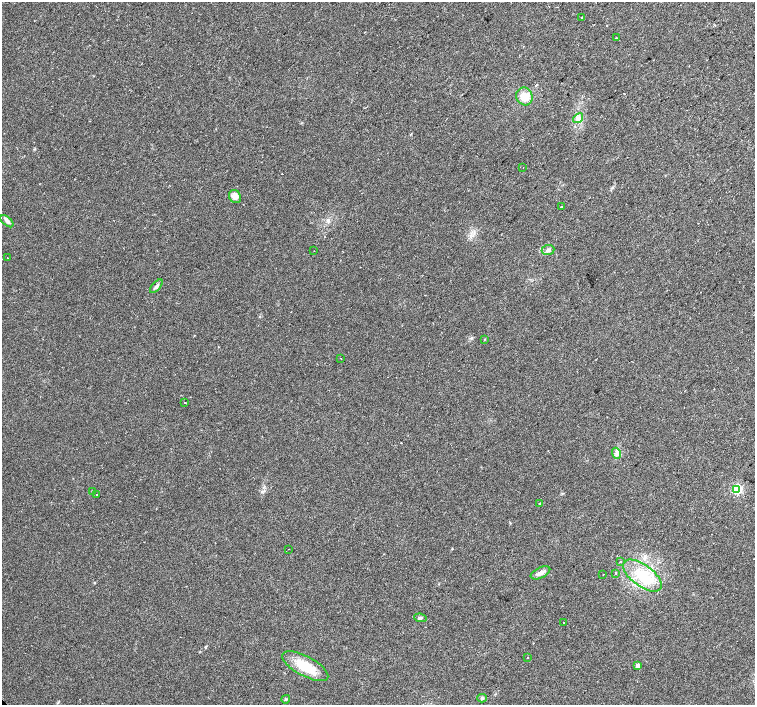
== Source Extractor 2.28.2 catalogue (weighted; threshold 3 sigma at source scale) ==
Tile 10 of 4 x 4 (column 2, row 3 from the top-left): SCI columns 1561-3065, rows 1614-3018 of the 6096 x 6087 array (HDU 1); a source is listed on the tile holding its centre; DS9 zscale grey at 2 x 2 block average (1 PNG px = mean of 2 x 2 image px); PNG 757 x 707 px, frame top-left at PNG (2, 2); each listed source drawn as its Kron ellipse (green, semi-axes under 4 px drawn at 4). Shown black and unused: <1% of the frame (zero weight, under 2 of 3 exposures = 2% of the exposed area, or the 3 px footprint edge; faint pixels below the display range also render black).
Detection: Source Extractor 2.28.2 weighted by HDU 2 'WHT'; one run over the whole footprint, this tile lists its part. Background 0.0314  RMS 0.0055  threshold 0.0248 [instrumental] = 3 sigma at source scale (4.5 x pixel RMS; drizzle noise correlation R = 1.50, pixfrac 1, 0.0396/0.0396 arcsec/px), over >= 5 px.
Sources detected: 36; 2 cosmic-ray / hot-pixel residue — neither listed nor drawn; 1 inside a brighter listed object's ellipse — not listed separately; the other 33 listed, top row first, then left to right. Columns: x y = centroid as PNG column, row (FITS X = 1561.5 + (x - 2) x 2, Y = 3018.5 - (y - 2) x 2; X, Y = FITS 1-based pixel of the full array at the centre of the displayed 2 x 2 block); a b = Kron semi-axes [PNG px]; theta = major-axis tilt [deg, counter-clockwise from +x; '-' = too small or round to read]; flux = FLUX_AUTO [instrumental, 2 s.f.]
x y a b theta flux
582 17 2 2 - 2
616 38 3 2 - 0.72
524 96 9 8 - 18
578 118 5 3 - 3.4
523 167 2 2 - 0.87
235 197 7 5 -58 7.6
561 206 2 2 - 3.1
7 221 8 4 -42 3.6
548 250 6 5 - 3.9
314 251 2 2 - 0.34
7 258 2 2 - 1.3
156 286 8 3 47 3.2
484 340 2 2 - 0.8
341 358 2 2 - 0.56
185 403 2 2 - 2.4
617 453 6 4 -68 3.6
737 489 4 3 - 130
92 491 3 2 - 0.85
97 495 2 2 - 2.8
540 504 3 2 - 1.7
288 549 2 2 - 1.3
620 561 2 2 - 0.9
540 573 10 5 26 5.6
616 573 2 2 - 9.9
603 574 2 2 - 0.58
642 576 22 10 -36 42
420 618 6 3 -7 2.4
563 623 2 2 - 1.9
528 657 2 2 - 2.5
638 665 3 3 - 8.9
305 666 25 10 -28 35
482 698 5 4 - 2
286 699 4 2 - 1.2
Diffuse or blended objects may show on this block-average render without a row.